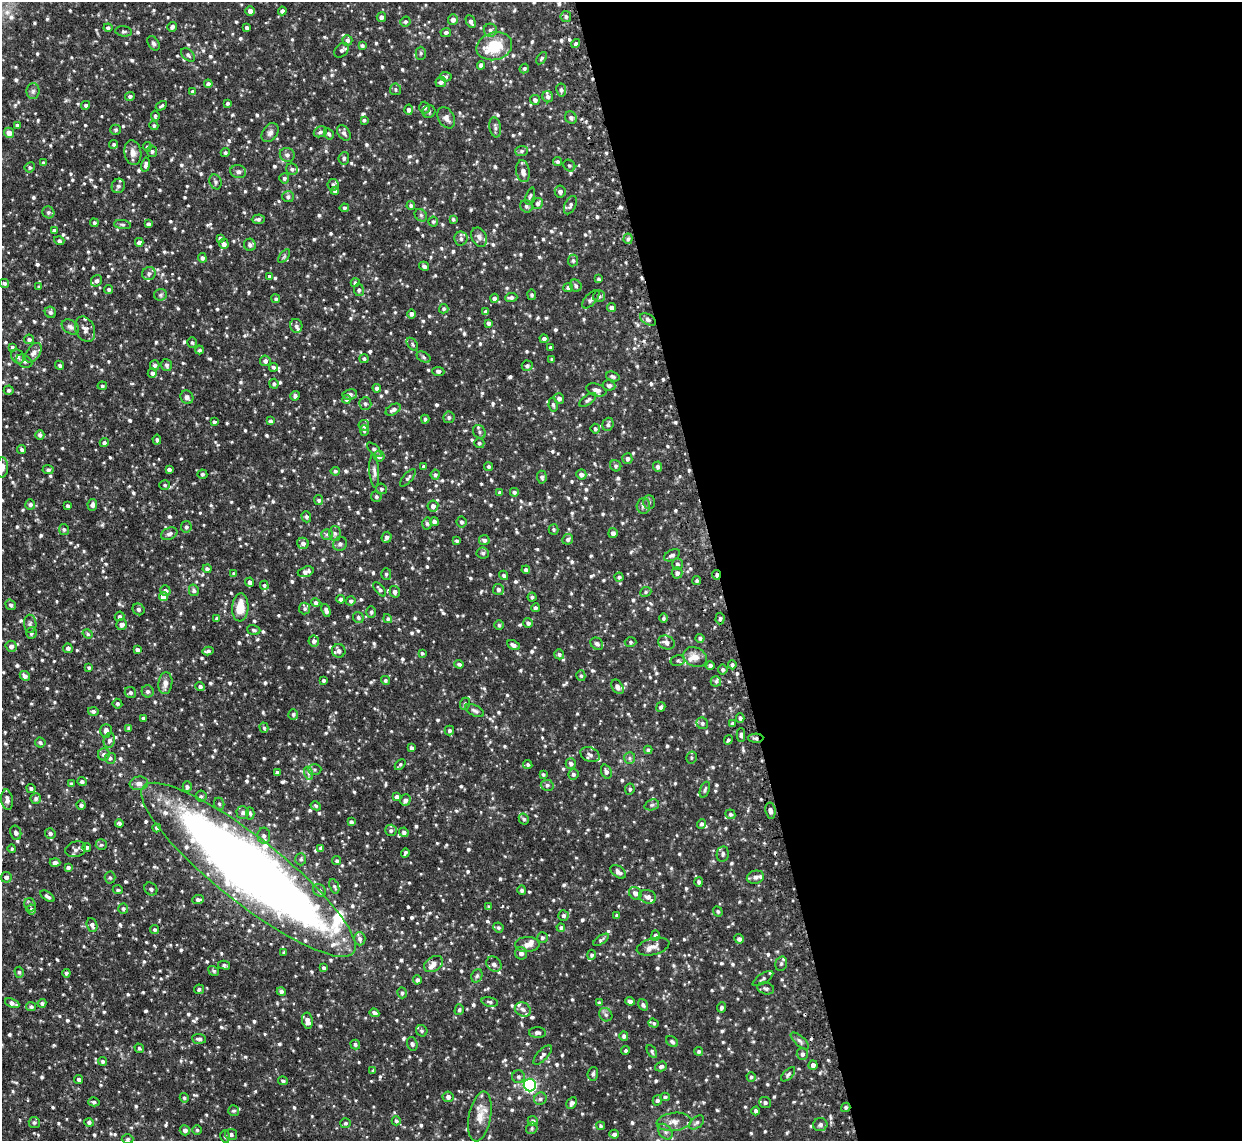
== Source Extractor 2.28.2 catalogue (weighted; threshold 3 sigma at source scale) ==
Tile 8 of 4 x 4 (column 4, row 2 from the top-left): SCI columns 3755-4994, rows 2441-3579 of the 5026 x 4998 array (HDU 1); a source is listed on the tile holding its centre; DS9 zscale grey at full resolution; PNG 1244 x 1143 px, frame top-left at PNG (2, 2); each listed source drawn as its Kron ellipse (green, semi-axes under 4 px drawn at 4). Shown black and unused: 42% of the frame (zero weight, under 2 of 3 exposures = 4% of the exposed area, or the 3 px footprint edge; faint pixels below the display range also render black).
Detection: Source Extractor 2.28.2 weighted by HDU 2 'WHT'; one run over the whole footprint, this tile lists its part. Background 0.101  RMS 0.0077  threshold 0.0345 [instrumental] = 3 sigma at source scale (4.5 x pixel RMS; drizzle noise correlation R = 1.50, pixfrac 1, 0.05/0.05 arcsec/px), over >= 5 px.
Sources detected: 1116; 1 inside a brighter object's white glare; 2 cosmic-ray / hot-pixel residue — neither listed nor drawn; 24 inside a brighter listed object's ellipse — not listed separately; of the other 1089, all 500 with FLUX_AUTO >= 1.26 (the completeness limit of this list) listed and drawn (589 fainter detections not listed), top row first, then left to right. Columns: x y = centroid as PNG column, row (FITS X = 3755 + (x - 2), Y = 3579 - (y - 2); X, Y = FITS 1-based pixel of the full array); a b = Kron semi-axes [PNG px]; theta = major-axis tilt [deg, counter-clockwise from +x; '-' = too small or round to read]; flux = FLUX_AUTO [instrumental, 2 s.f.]
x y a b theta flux
250 11 4 4 - 3.7
282 11 4 4 - 2
566 16 5 5 - 1.7
381 17 5 4 - 2.7
453 20 5 5 - 3.7
405 22 5 4 - 1.3
471 22 7 4 -65 2.4
172 27 5 4 - 2.1
246 27 3 3 - 1.6
108 28 4 4 - 1.7
490 30 6 6 - 2.2
124 31 8 5 -9 1.4
446 32 5 4 - 1.8
347 40 5 5 - 2.2
153 43 8 5 -57 1.7
576 44 5 4 - 1.5
362 45 4 4 - 1.5
494 46 18 13 15 26
341 50 8 6 47 2.4
421 53 7 5 -89 1.3
188 55 8 5 -46 1.6
542 58 7 4 55 1.3
481 65 4 4 - 3.3
524 69 5 4 - 1.3
446 77 6 4 -5 1.3
441 82 5 5 - 2.5
208 84 4 4 - 2.2
395 89 6 5 - 1.4
561 90 6 5 - 1.9
33 91 8 6 88 2
193 91 4 4 - 1.5
130 96 5 4 - 1.7
548 97 5 5 - 2.5
535 100 5 5 - 2.3
228 103 3 3 - 1.4
86 105 4 4 - 1.5
161 106 6 3 30 1.3
424 108 6 5 - 1.8
409 110 5 4 - 2.3
429 112 6 6 - 1.6
155 116 5 3 - 1.3
446 118 11 8 -60 3.9
571 118 6 5 - 2.3
364 120 4 4 - 1.3
17 125 4 3 - 1.8
154 125 4 4 - 1.3
495 127 10 5 -80 2.1
116 130 5 5 - 1.3
320 132 7 5 28 1.7
9 133 5 5 - 5.8
270 133 10 7 56 2.9
344 133 8 6 -54 2.3
329 134 6 4 -59 1.6
114 144 4 4 - 1.3
147 147 5 4 - 1.3
152 151 5 5 - 1.5
522 151 6 5 - 1.5
225 152 4 4 - 1.3
133 153 12 8 -81 4.5
287 155 7 7 - 2.4
344 158 6 5 - 1.6
558 162 4 4 - 1.6
43 163 3 3 - 1.5
146 165 7 4 79 2.5
569 166 6 5 - 1.4
30 167 5 5 - 1.5
292 169 6 5 - 1.8
523 171 11 7 -79 3.7
238 172 8 6 -13 2
284 178 5 5 - 1.5
215 182 7 6 - 1.9
333 185 6 5 - 1.9
118 186 7 6 - 2.6
335 191 4 4 - 2.1
560 191 6 5 - 2.4
530 196 9 3 71 1.3
288 197 6 5 - 1.9
538 203 5 5 - 2
411 205 4 4 - 1.4
570 205 10 5 65 2.1
526 206 6 5 - 1.8
344 208 4 4 - 1.3
48 212 6 5 - 1.7
421 215 7 5 -45 1.5
258 219 6 4 2 2
453 219 4 3 - 1.3
433 222 5 5 - 1.3
94 223 4 4 - 1.4
148 224 4 4 - 2.2
122 225 8 4 -9 1.4
54 231 4 3 - 1.7
479 237 10 7 -65 2.9
220 238 4 3 - 1.6
461 238 7 6 - 2.2
628 239 5 4 - 1.4
59 241 5 4 - 1.8
139 242 4 4 - 2.8
224 244 5 5 - 3.4
250 245 6 6 - 2.2
284 256 8 4 53 1.3
202 258 5 4 - 2.1
573 261 6 5 - 1.4
424 266 5 4 - 1.9
149 274 7 6 - 2.4
269 276 4 4 - 1.5
599 279 4 3 - 1.3
96 281 6 5 - 2.1
4 283 5 4 - 1.6
355 283 4 4 - 1.6
576 286 6 5 - 1.7
39 287 4 3 - 1.3
568 287 5 4 - 1.7
109 289 5 4 - 1.4
359 290 6 5 - 1.6
161 295 6 6 - 1.4
532 295 5 4 - 1.3
599 296 6 6 - 1.6
511 297 6 4 3 2.2
494 298 4 4 - 2.3
276 299 4 4 - 1.3
591 299 11 5 48 2.5
612 307 4 4 - 2.7
444 309 5 4 - 1.4
50 312 6 5 - 1.8
486 312 4 4 - 2.3
411 314 5 4 - 1.9
648 319 9 5 -29 2.1
488 323 4 3 - 2.1
296 326 7 6 - 2
70 327 9 6 -33 2.7
85 329 13 9 -66 4
29 339 5 5 - 1.8
544 339 4 4 - 2.2
192 342 5 4 - 1.3
412 344 7 4 -52 1.3
12 347 4 3 - 1.3
550 347 3 3 - 1.3
199 350 4 4 - 1.5
33 353 11 6 56 4
18 356 7 6 - 2.3
424 357 7 5 -29 1.4
364 358 4 4 - 1.5
552 359 4 3 - 1.3
24 361 8 6 -27 2.1
265 361 5 5 - 2.6
60 365 5 4 - 1.8
155 365 5 5 - 2.1
167 365 6 5 - 1.8
527 366 5 5 - 1.7
273 367 4 4 - 1.5
438 371 6 4 -6 1.9
152 373 5 4 - 2
613 376 7 4 -20 1.8
274 384 5 4 - 1.6
609 385 6 5 - 2.2
102 386 4 4 - 1.5
377 388 4 4 - 2.2
9 390 5 4 - 1.5
596 390 10 6 -19 3.6
350 394 7 5 9 2.5
295 396 5 4 - 2
187 397 7 6 - 2.5
559 398 5 5 - 2.6
346 399 4 4 - 1.6
588 400 10 5 35 1.7
365 404 6 6 - 1.9
553 405 7 4 -82 1.6
393 410 8 5 33 2.5
449 417 6 5 - 1.8
425 419 4 3 - 1.5
270 421 4 3 - 2
214 422 4 3 - 1.6
608 424 7 5 72 2
364 425 5 5 - 2.5
595 429 5 4 - 1.6
364 431 5 4 - 1.3
479 432 7 6 - 2
40 435 5 4 - 1.9
157 440 5 4 - 1.5
104 442 4 4 - 1.6
479 443 5 5 - 1.4
22 449 4 4 - 1.7
374 450 9 4 -45 1.6
379 456 5 5 - 2.7
627 459 5 5 - 2.4
423 466 3 3 - 1.3
616 466 6 5 - 1.5
2 467 10 6 88 4.7
489 467 4 4 - 1.4
657 467 5 4 - 2.1
169 469 4 3 - 2.1
48 470 5 4 - 1.6
335 471 5 4 - 1.6
374 471 16 5 -85 3
202 474 5 5 - 1.6
581 474 5 5 - 3.3
435 475 5 4 - 1.6
542 477 6 5 - 1.9
408 478 10 4 49 1.8
165 485 5 4 - 1.4
381 489 5 5 - 1.6
514 492 4 4 - 1.8
500 493 4 4 - 2.1
376 497 5 5 - 1.5
319 500 5 4 - 1.6
649 502 7 5 89 1.6
30 504 5 5 - 1.6
92 505 6 5 - 2.4
68 506 3 3 - 1.8
433 506 5 5 - 3
643 506 7 6 - 2.5
306 517 5 5 - 1.8
434 522 4 4 - 2.3
461 522 5 5 - 1.6
427 523 6 4 -85 1.4
186 527 6 5 - 1.7
64 529 5 5 - 1.3
554 529 5 5 - 1.3
335 533 7 6 - 1.8
613 533 5 4 - 2.9
169 534 8 5 22 2.7
327 534 6 5 - 1.8
387 537 5 5 - 2.3
568 539 5 5 - 1.8
484 540 5 5 - 2.1
457 541 4 4 - 1.3
303 543 6 5 - 2.7
340 544 7 6 - 2
483 553 6 5 - 1.8
672 555 8 5 26 2.2
677 564 6 5 - 1.6
207 569 4 4 - 1.6
526 570 4 4 - 2.2
306 572 8 5 17 3.2
677 573 5 5 - 2.7
234 574 4 3 - 1.4
386 574 6 5 - 1.5
504 575 5 4 - 1.5
716 575 5 3 - 1.5
619 577 4 4 - 1.5
697 581 4 4 - 1.3
250 582 5 4 - 2.7
264 585 4 4 - 1.3
379 589 9 4 -51 1.9
498 589 5 5 - 2.1
194 590 6 5 - 1.7
165 591 5 5 - 2.4
395 592 6 5 - 2.6
646 592 6 4 24 1.3
163 596 4 4 - 6.7
532 597 4 4 - 1.5
341 599 4 4 - 2.1
351 601 5 4 - 1.4
316 603 5 4 - 1.9
11 605 5 5 - 1.8
240 607 14 8 86 13
535 608 4 4 - 1.6
139 609 6 5 - 1.7
305 609 6 5 - 1.6
326 610 7 4 -72 2.6
371 612 6 4 90 1.7
119 616 5 4 - 1.5
358 617 6 5 - 1.8
217 618 3 3 - 1.3
663 618 5 4 - 1.4
720 618 6 4 87 1.6
388 619 5 4 - 1.4
528 623 5 5 - 2
30 624 9 6 -88 2
122 625 5 5 - 3.6
499 625 4 4 - 1.3
254 630 7 4 -17 1.4
31 633 6 5 - 1.6
88 634 5 4 - 1.3
700 638 4 4 - 1.7
314 641 5 5 - 2.3
630 642 6 5 - 1.4
666 642 8 6 -22 3.7
597 644 7 5 -41 2.4
513 645 6 4 -27 2.7
11 646 5 5 - 2.8
68 648 5 4 - 2
137 650 4 3 - 2
208 651 5 4 - 1.8
339 651 7 6 - 3.1
422 653 4 3 - 1.3
559 654 5 5 - 1.8
695 657 12 9 -25 5.7
678 660 7 5 14 1.4
459 664 4 3 - 1.7
732 665 5 4 - 1.6
710 666 4 4 - 2.2
89 668 4 4 - 1.4
723 669 5 4 - 1.6
25 676 5 4 - 2.8
581 676 5 4 - 1.3
324 680 3 3 - 1.3
385 680 5 4 - 1.3
716 681 5 5 - 1.5
165 683 11 7 83 4.4
200 687 5 4 - 1.9
617 687 8 5 -58 2.8
148 691 6 6 - 2.1
130 692 6 5 - 1.8
117 704 5 4 - 1.4
465 704 6 5 - 1.3
661 707 5 4 - 2
93 711 5 4 - 2.1
474 711 10 5 -28 2
293 714 5 5 - 1.5
143 718 3 3 - 1.3
740 718 5 4 - 1.6
702 723 6 5 - 1.7
732 723 4 4 - 1.7
129 728 4 3 - 1.6
264 728 5 4 - 1.3
449 730 5 4 - 1.5
106 731 7 5 87 3.1
741 735 7 3 89 2
756 738 7 4 1 2
109 740 7 5 77 2.2
728 740 5 4 - 1.4
40 742 5 5 - 1.4
411 748 4 3 - 2.3
648 750 4 4 - 1.9
104 754 6 6 - 2
590 755 10 7 -23 2.8
691 757 6 5 - 1.3
110 758 5 5 - 1.4
630 758 6 5 - 1.7
571 764 5 5 - 2.1
400 765 6 3 46 1.3
528 765 5 4 - 1.3
314 769 7 5 -1 1.7
277 772 3 3 - 1.8
606 772 7 5 -70 2.4
308 773 7 4 -72 1.5
543 774 3 3 - 1.3
573 774 5 5 - 1.8
82 782 5 4 - 1.7
139 783 9 7 5 3.8
72 784 4 3 - 1.3
547 785 6 5 - 1.9
187 787 5 4 - 1.8
31 788 4 4 - 1.6
630 789 6 4 81 1.4
705 790 8 4 69 1.4
201 796 5 5 - 1.4
397 797 4 4 - 2.4
36 798 5 5 - 1.8
7 800 10 5 -82 3.3
405 800 6 5 - 2.6
219 804 6 5 - 1.3
81 805 5 4 - 1.9
652 805 7 5 20 1.5
316 806 5 4 - 1.3
770 811 8 5 -80 3.2
243 812 6 6 - 2.3
250 813 6 4 -87 1.4
730 814 5 4 - 1.3
524 819 6 5 - 1.7
351 822 4 4 - 2
119 823 4 4 - 1.7
702 824 5 4 - 1.5
157 828 4 4 - 1.9
391 830 6 5 - 1.8
404 832 5 4 - 2.2
16 833 7 5 -76 2.3
50 833 5 5 - 1.7
264 836 8 6 -89 2.7
101 845 5 5 - 1.3
87 847 4 4 - 1.7
320 848 4 3 - 1.7
12 849 4 4 - 1.3
76 849 10 7 18 2.9
405 853 5 3 - 1.3
723 854 8 6 80 2
301 859 6 5 - 1.5
337 861 5 4 - 1.3
55 862 5 4 - 2.4
68 867 4 4 - 1.7
248 870 134 32 -38 1100
618 872 9 5 -36 3.5
6 877 5 5 - 2.1
755 877 9 6 13 2.7
110 878 6 5 - 1.3
699 882 5 4 - 1.6
334 886 7 4 -69 1.4
151 889 7 6 - 2.3
118 890 5 4 - 1.4
319 890 7 5 -46 2
522 890 5 4 - 1.9
635 893 7 5 -49 3.1
47 896 8 4 -34 2.2
648 897 8 6 -20 3.1
198 900 6 4 3 2.4
30 905 7 5 -66 1.7
489 907 4 3 - 1.3
31 909 5 4 - 1.9
123 909 5 5 - 1.5
718 912 5 4 - 1.3
563 915 5 5 - 1.9
617 915 4 3 - 1.7
92 925 7 5 -69 2.6
498 927 5 5 - 1.4
561 927 4 4 - 1.4
154 929 4 4 - 1.3
655 936 5 4 - 2.5
542 938 5 5 - 1.8
360 939 6 6 - 2.6
739 939 5 4 - 2
601 940 9 4 34 1.5
527 944 12 7 2 4.8
653 946 17 8 15 4.3
284 953 3 3 - 1.3
521 953 6 6 - 3.1
592 955 5 4 - 1.5
433 964 10 7 34 3.8
494 964 8 7 - 2.8
781 964 7 5 73 1.7
224 965 6 3 -14 1.5
324 968 4 4 - 1.5
214 971 6 4 -32 1.3
19 972 5 4 - 1.3
66 973 4 4 - 1.6
477 976 7 5 68 1.4
763 979 12 5 32 1.7
417 980 4 4 - 2.3
766 988 8 6 -13 1.8
199 989 5 4 - 1.6
281 991 5 4 - 2
402 993 5 4 - 1.4
630 1001 5 3 - 2.6
490 1002 8 4 -14 1.6
12 1003 7 4 -23 2.8
42 1003 4 4 - 1.5
599 1003 4 4 - 2.1
643 1005 6 4 -55 1.9
31 1007 5 4 - 1.7
721 1007 5 4 - 1.8
523 1009 8 6 -31 2.6
459 1010 5 4 - 1.4
374 1013 5 4 - 2.2
606 1015 7 6 - 1.7
307 1021 8 5 -81 4.3
653 1023 5 3 - 1.3
422 1031 6 5 - 1.5
537 1033 8 5 -1 2.3
624 1036 5 4 - 1.9
199 1039 7 5 -5 2.1
800 1041 11 5 -42 2.2
672 1042 6 4 -37 1.8
355 1044 5 4 - 1.7
412 1044 7 5 -72 1.5
139 1048 5 4 - 1.3
626 1050 4 4 - 1.3
699 1051 4 4 - 1.5
652 1052 7 4 -59 1.3
802 1054 6 5 - 2.4
543 1055 12 5 47 2.5
103 1061 4 4 - 1.5
813 1065 5 4 - 2.6
661 1066 6 4 18 2
373 1071 4 3 - 1.4
593 1074 7 5 84 1.8
788 1074 9 4 46 1.7
518 1077 6 6 - 1.8
751 1077 4 4 - 1.3
79 1079 4 4 - 1.5
283 1081 5 4 - 1.5
530 1085 6 6 - 160
448 1097 5 5 - 2.8
665 1097 4 4 - 1.4
184 1098 5 4 - 1.3
540 1099 6 6 - 1.9
657 1100 5 4 - 1.8
94 1102 5 4 - 1.3
765 1102 6 5 - 1.9
572 1103 6 4 63 2.5
846 1107 5 4 - 1.4
234 1110 5 5 - 1.3
756 1111 4 4 - 1.6
480 1117 25 11 79 11
396 1121 4 4 - 1.4
533 1121 5 5 - 2.1
34 1122 5 5 - 1.6
89 1122 4 4 - 1.7
674 1122 17 9 6 6.2
697 1122 8 5 41 2
345 1123 5 5 - 1.4
820 1125 7 6 - 2.5
601 1126 4 4 - 1.3
532 1128 6 5 - 1.5
185 1130 5 5 - 2.7
197 1130 5 4 - 1.3
665 1132 9 6 -51 2.5
231 1134 6 5 - 2
614 1134 4 4 - 2.3
225 1136 6 4 -74 1.3
128 1139 6 4 2 1.3
Overlapping masked pixels (flux is a lower limit): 5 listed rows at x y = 716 575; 756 738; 770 811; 248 870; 846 1107
Isophote crosses this tile's border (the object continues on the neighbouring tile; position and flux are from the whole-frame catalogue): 2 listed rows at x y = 2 467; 248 870